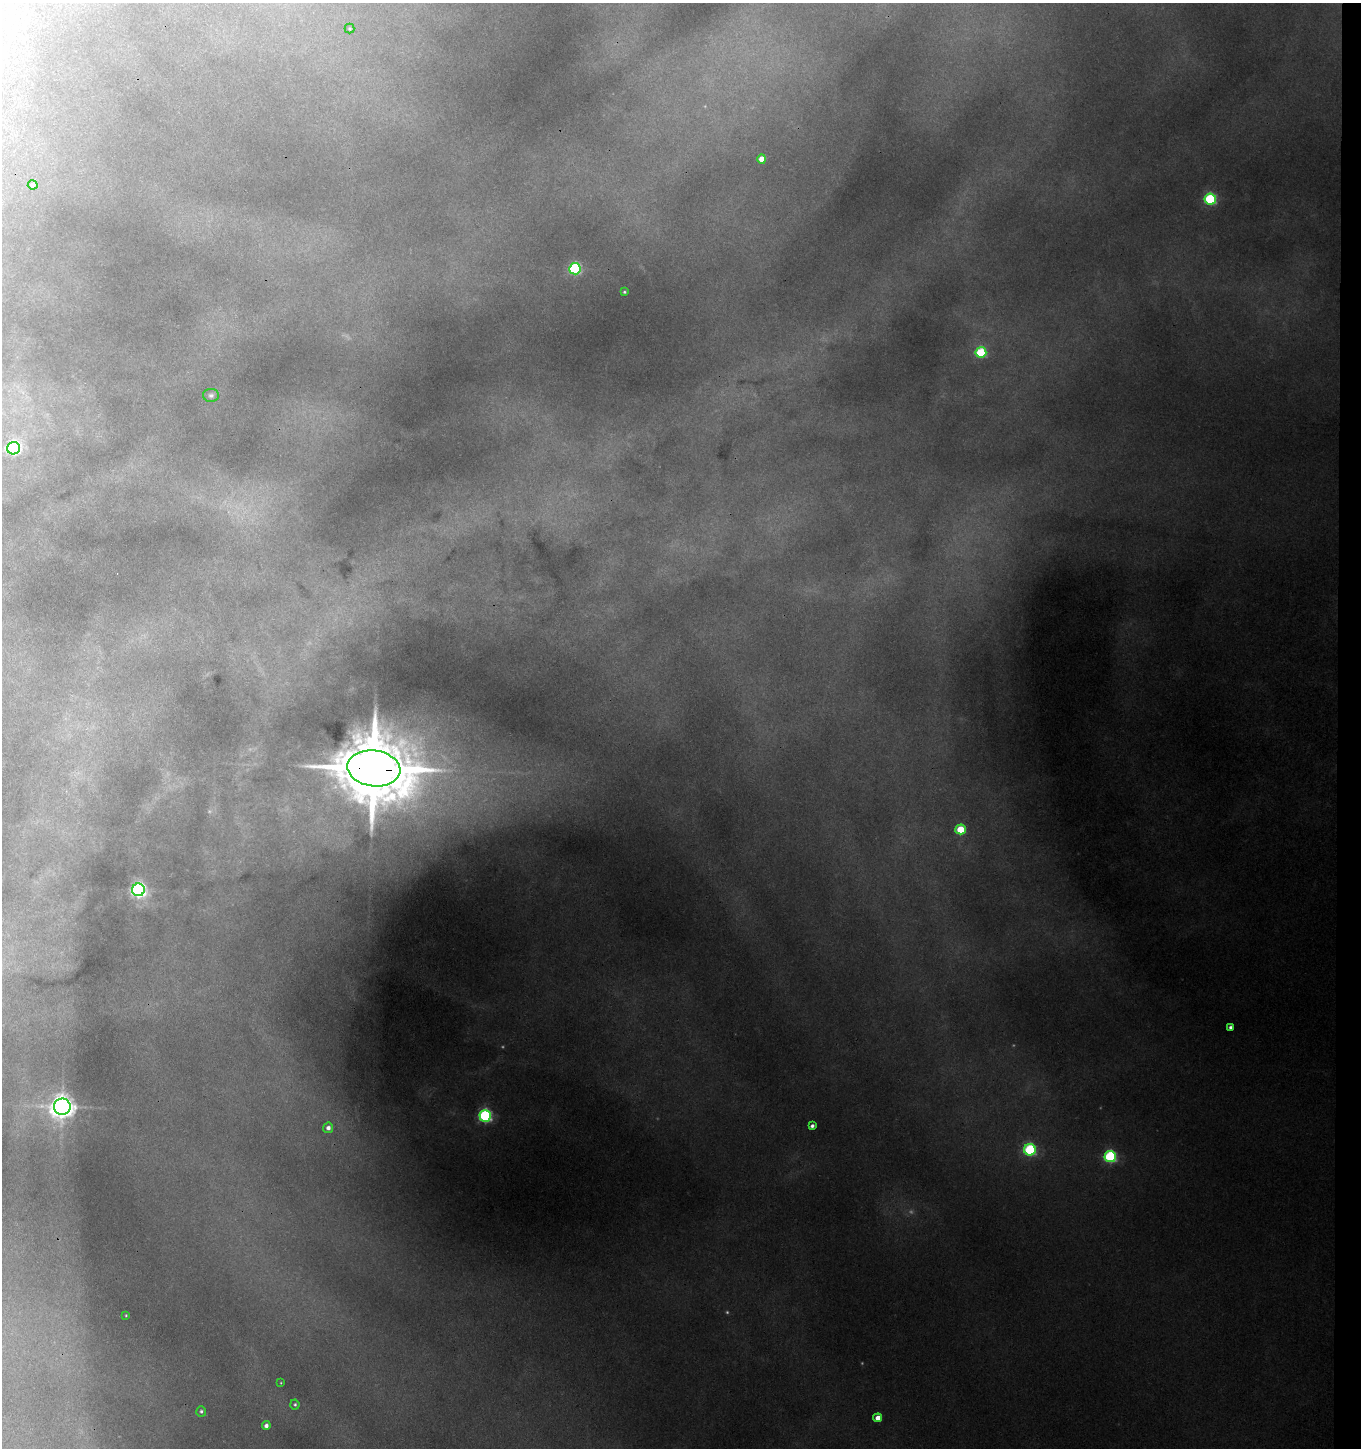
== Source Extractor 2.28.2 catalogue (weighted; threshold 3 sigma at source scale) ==
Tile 6 of 3 x 3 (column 3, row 2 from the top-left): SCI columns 2906-4264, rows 1456-2901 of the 4432 x 4355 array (HDU 1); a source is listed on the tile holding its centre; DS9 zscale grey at full resolution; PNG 1363 x 1450 px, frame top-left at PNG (2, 3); each listed source drawn as its Kron ellipse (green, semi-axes under 4 px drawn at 4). Shown black and unused: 2% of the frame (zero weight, under 3 of 4 exposures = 6% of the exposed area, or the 3 px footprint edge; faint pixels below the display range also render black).
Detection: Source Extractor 2.28.2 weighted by HDU 2 'WHT'; one run over the whole footprint, this tile lists its part. Background 0.18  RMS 0.01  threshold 0.0461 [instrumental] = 3 sigma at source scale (4.5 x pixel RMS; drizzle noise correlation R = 1.50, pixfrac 1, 0.05/0.05 arcsec/px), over >= 5 px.
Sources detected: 31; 6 too faint to see at this stretch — neither listed nor drawn; the other 25 listed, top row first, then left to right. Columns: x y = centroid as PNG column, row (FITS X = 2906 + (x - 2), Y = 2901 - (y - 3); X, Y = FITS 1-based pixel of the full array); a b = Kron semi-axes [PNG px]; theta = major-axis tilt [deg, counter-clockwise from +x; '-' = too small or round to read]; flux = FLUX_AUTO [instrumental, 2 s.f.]
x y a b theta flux
350 29 5 5 - 1.8
762 159 4 4 - 15
33 185 5 4 - 5
1210 199 5 5 - 150
575 269 6 5 - 170
624 292 3 3 - 1.4
981 352 5 5 - 87
211 395 8 6 1 3.1
14 448 6 6 - 260
374 768 26 18 -7 13000
961 829 5 5 - 47
138 890 6 6 - 380
1231 1027 4 4 - 3.7
62 1107 8 8 - 1200
485 1116 6 6 - 230
812 1126 4 3 - 3.9
328 1128 5 5 - 5.4
1030 1150 6 6 - 150
1110 1156 6 5 - 160
126 1315 3 2 - 0.98
281 1383 3 2 - 0.76
295 1404 5 4 - 1.7
201 1411 5 5 - 2.4
878 1418 4 4 - 12
266 1426 4 4 - 4.6
Overlapping masked pixels (flux is a lower limit): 1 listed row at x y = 374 768